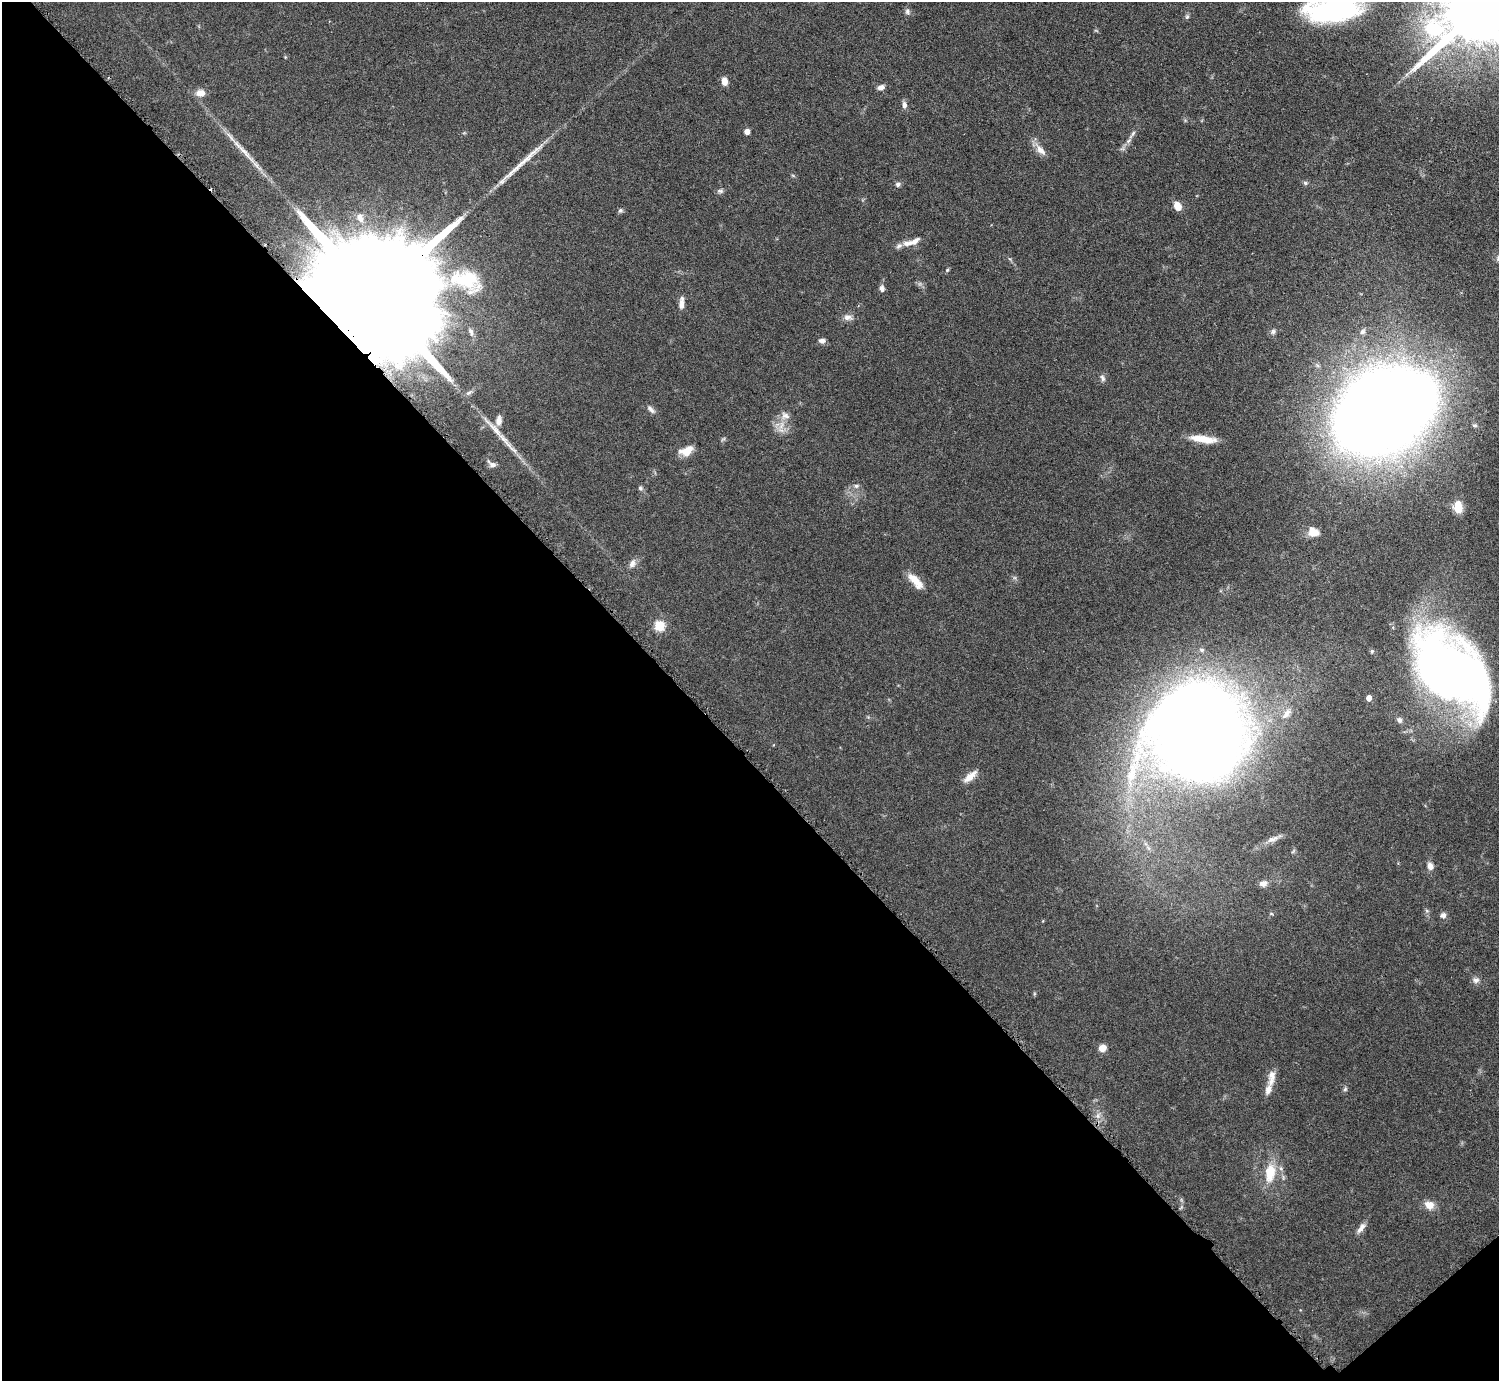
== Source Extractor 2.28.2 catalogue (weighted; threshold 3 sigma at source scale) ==
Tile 14 of 4 x 4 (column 2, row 4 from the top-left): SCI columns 1504-3000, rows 168-1546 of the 5999 x 5997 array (HDU 1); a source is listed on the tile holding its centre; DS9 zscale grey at full resolution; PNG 1501 x 1383 px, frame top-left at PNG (2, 2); no overlay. Shown black and unused: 46% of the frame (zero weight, under 3 of 6 exposures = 1% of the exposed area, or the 3 px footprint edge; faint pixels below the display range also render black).
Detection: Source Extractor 2.28.2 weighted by HDU 2 'WHT'; one run over the whole footprint, this tile lists its part. Background 0.0815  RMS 0.0036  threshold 0.0147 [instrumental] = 3 sigma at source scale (4.09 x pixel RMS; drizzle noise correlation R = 1.36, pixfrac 0.8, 0.05/0.05 arcsec/px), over >= 5 px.
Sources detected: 73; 2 long thin detections or spike segments (spike, bleed or trail) — not listed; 3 inside a brighter listed object's ellipse — not listed separately; the other 68 listed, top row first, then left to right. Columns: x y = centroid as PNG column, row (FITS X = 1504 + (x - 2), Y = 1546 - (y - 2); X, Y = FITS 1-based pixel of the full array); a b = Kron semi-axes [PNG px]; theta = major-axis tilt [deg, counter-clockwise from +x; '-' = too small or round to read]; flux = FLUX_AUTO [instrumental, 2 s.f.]
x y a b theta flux
1334 9 57 23 6 61
907 11 8 7 - 0.97
1475 13 24 17 39 5300
1187 17 7 5 69 0.66
724 81 9 6 -85 2.4
881 87 9 6 15 1.5
200 93 10 8 -1 2.9
904 105 9 6 90 1.4
747 132 4 4 - 2.5
1132 134 16 4 54 1.4
1040 150 16 8 -48 2.9
1305 183 6 5 - 0.66
898 184 6 6 - 0.92
720 191 9 6 -1 0.85
1177 206 8 6 -57 4.3
620 210 6 6 - 0.69
360 218 9 6 -74 1.5
907 243 14 8 9 2.4
947 270 6 4 48 0.44
465 279 43 25 -7 20
882 288 7 6 - 1.3
376 294 83 22 40 34000
681 303 15 5 85 2.1
848 317 12 8 -12 1.9
471 332 13 6 -72 1.6
1273 332 7 5 74 0.76
1362 332 7 6 - 0.98
822 341 7 6 - 1.4
1102 378 10 6 -65 1
469 393 9 5 33 0.93
651 410 14 6 -44 1.3
1383 411 59 43 30 1000
785 416 12 10 -18 2.3
499 420 11 7 86 2.1
1475 425 6 6 - 0.69
495 430 49 7 -48 6.5
1203 439 31 8 -8 6.7
686 451 16 9 24 4.4
492 464 14 7 -35 1.6
856 486 8 6 14 0.9
640 488 6 6 - 0.66
1458 507 13 9 -86 4.7
1313 532 12 10 -22 3.8
632 563 12 8 66 1.7
915 581 23 9 -48 4.9
659 626 5 5 - 21
1372 651 5 5 - 0.52
1451 672 71 46 -44 330
1369 698 4 4 - 2.4
1286 714 18 8 55 2.8
1399 720 7 6 - 1
1198 732 57 52 88 930
1132 772 40 12 76 13
970 776 19 7 41 3.2
1273 839 20 7 20 2.3
1430 866 9 7 -78 1.9
1263 884 9 7 5 2.2
1427 911 6 4 -19 0.46
1443 915 8 7 - 1.2
1476 980 9 8 - 1.4
1102 1048 8 7 - 2.8
1272 1075 13 10 81 2.3
1268 1089 13 7 72 2.3
1345 1089 6 5 - 0.59
1098 1116 8 4 -90 1.1
1270 1172 24 13 83 8.9
1429 1205 11 9 -27 3.6
1361 1228 15 6 53 1.9
Overlapping masked pixels (flux is a lower limit): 1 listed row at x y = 376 294
Isophote crosses this tile's border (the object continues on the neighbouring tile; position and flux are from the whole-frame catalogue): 2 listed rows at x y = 1334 9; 1475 13